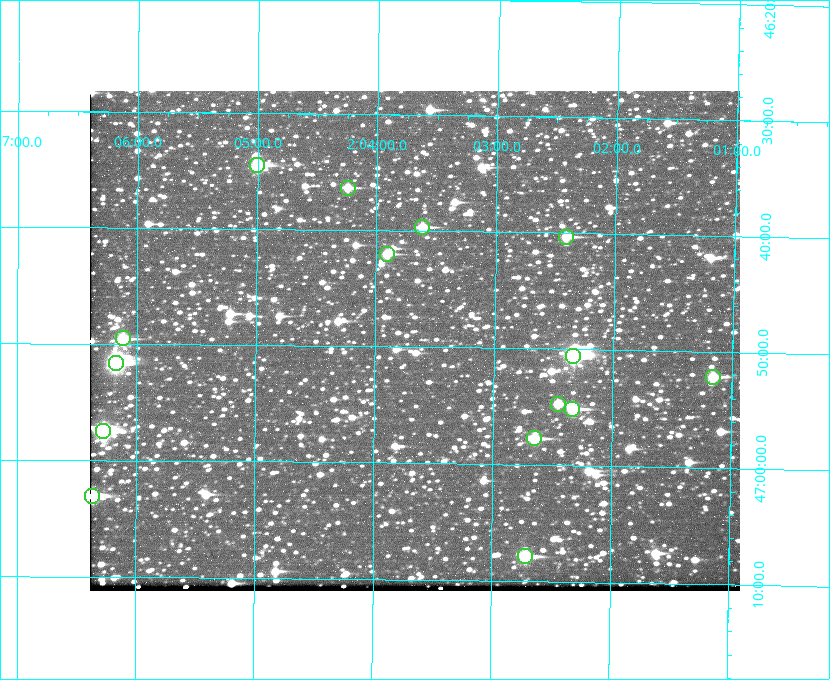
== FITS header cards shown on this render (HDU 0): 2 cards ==
NAXIS1  =                  650 / Width of table row in bytes
NAXIS2  =                  500 / Number of rows in table

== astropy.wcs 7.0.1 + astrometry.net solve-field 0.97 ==
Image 650 x 500 px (HDU 0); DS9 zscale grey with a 90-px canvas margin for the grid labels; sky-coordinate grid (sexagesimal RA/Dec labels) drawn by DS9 from the SOLVED WCS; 15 Tycho-2 reference stars matched to detected sources circled (green)
Header WCS: none
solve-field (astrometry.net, Tycho-2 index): SOLVED blind (the file carries no WCS)
Solved WCS: RA---TAN-SIP/DEC--TAN-SIP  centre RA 02:03:40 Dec +46:49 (30.92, +46.82 deg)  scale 5.16 arcsec/px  FOV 55.9' x 43.0'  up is +179 deg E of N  parity flipped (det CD > 0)
(file carries no celestial WCS; the grid is the blind solution)
Tycho-2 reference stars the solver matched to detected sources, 15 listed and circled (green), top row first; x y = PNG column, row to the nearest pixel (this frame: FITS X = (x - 90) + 1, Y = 500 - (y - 91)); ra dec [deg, ICRS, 3 dp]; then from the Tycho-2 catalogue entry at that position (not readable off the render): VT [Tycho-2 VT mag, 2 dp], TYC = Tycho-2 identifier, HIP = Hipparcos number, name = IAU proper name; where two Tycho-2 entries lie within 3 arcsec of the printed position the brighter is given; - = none
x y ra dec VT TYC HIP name
257 165 31.250 +46.575 8.43 3281-919-1 - -
348 188 31.061 +46.606 9.99 3281-582-1 - -
422 227 30.904 +46.661 9.60 3280-781-1 - -
566 237 30.604 +46.672 9.47 3280-908-1 - -
387 254 30.978 +46.700 9.85 3281-909-1 - -
123 338 31.529 +46.825 9.32 3281-34-1 - -
573 356 30.583 +46.843 7.07 3280-746-1 9508 -
116 363 31.543 +46.860 7.50 3281-160-1 9805 -
713 377 30.291 +46.869 9.33 3280-1647-1 - -
558 404 30.615 +46.912 10.08 3284-203-1 - -
572 409 30.584 +46.919 9.47 3284-629-1 - -
103 431 31.569 +46.957 8.53 3285-177-1 9816 -
534 438 30.663 +46.962 9.31 3284-347-1 - -
92 496 31.591 +47.051 8.70 3285-1195-1 - -
525 556 30.679 +47.131 10.02 3284-307-1 - -